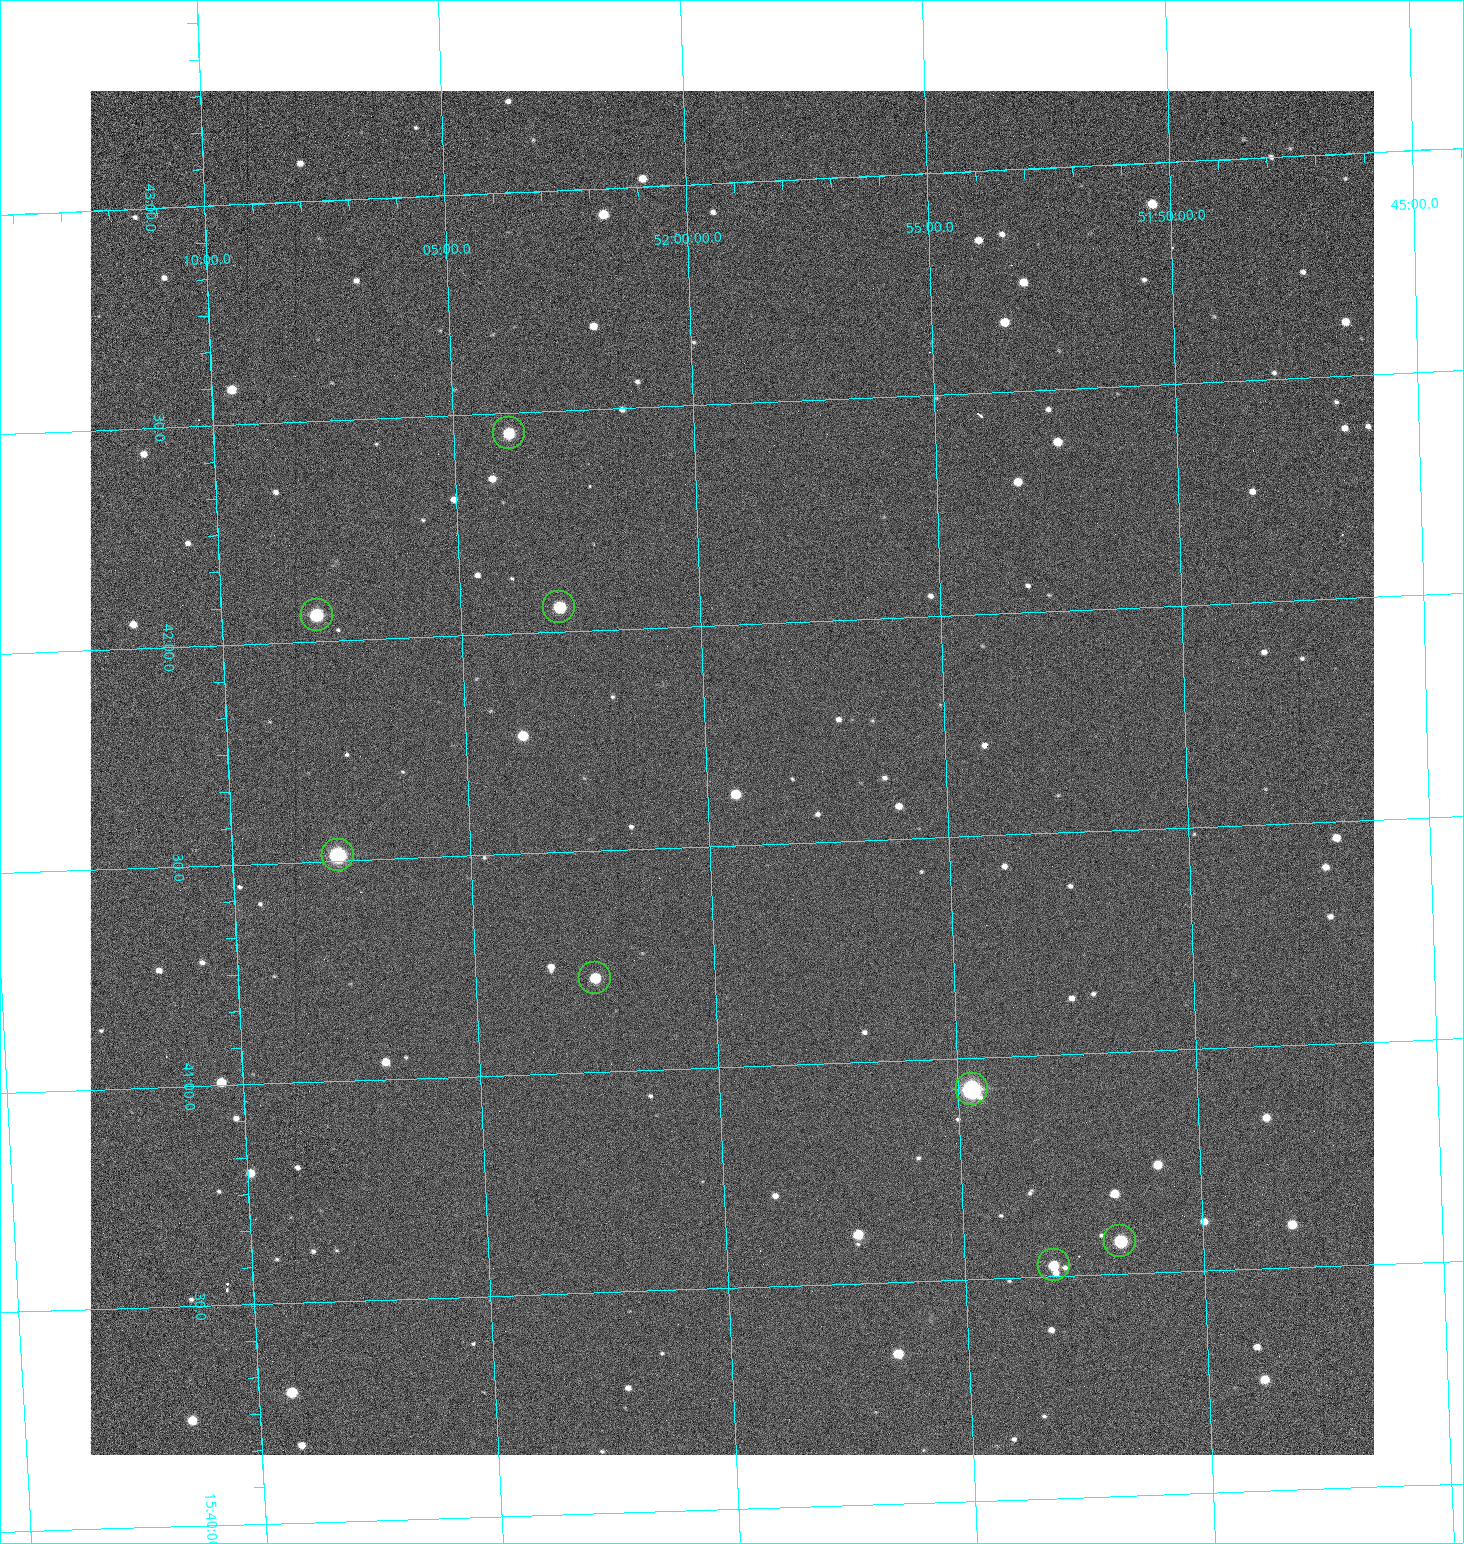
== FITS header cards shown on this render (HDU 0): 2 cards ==
NAXIS1  =                 1284 /fastest changing axis
NAXIS2  =                 1364 /next to fastest changing axis

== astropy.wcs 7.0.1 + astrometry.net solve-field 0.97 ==
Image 1284 x 1364 px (HDU 0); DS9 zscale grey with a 90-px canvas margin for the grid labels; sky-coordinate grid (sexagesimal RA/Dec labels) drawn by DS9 from the SOLVED WCS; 8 Tycho-2 reference stars matched to detected sources circled (green)
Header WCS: RA---TAN/DEC--TAN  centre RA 15:41:40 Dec +51:59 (235.42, +51.99 deg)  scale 1.26 arcsec/px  FOV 26.9' x 28.5'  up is +92 deg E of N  parity flipped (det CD > 0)
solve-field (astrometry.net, Tycho-2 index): VERIFIED the header's WCS against the Tycho-2 star catalogue (8 matches, 0 conflicts) and refined it, rather than solving blind
Solved WCS: RA---TAN-SIP/DEC--TAN-SIP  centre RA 15:41:40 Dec +51:59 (235.42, +51.99 deg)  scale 1.25 arcsec/px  FOV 26.8' x 28.5'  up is +92 deg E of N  parity flipped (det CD > 0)
The solver's refit moves the header's centre by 0.75 arcsec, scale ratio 0.9974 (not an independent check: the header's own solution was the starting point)
Tycho-2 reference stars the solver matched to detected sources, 8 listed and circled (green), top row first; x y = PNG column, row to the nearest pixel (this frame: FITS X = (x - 91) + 1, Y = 1364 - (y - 91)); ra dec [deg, ICRS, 3 dp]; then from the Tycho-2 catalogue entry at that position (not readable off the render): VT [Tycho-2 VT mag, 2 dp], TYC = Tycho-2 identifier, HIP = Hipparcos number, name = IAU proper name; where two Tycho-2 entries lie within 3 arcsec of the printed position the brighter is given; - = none
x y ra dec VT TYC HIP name
510 433 235.614 +52.064 11.61 3489-1132-1 - -
560 607 235.514 +52.049 11.19 3489-1407-1 - -
318 615 235.515 +52.133 11.12 3489-1380-1 - -
339 855 235.378 +52.130 9.31 3489-1322-1 76850 -
596 978 235.303 +52.042 11.52 3489-958-1 - -
973 1089 235.232 +51.912 9.59 3489-824-1 - -
1121 1241 235.143 +51.862 10.97 3489-1016-1 - -
1055 1265 235.131 +51.886 12.29 3489-908-1 - -